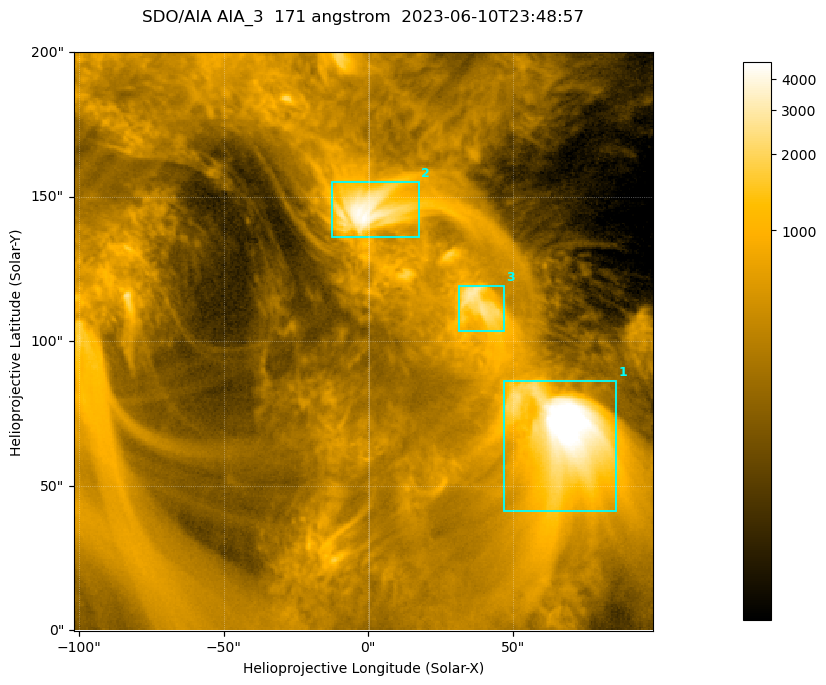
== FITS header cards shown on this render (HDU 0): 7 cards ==
TELESCOP= 'SDO/AIA '           / For AIA: SDO/AIA
INSTRUME= 'AIA_3   '           / For AIA: AIA_ATA1, AIA_ATA2, AIA_ATA3 or AIA_AT
WAVELNTH=                  171 / [angstrom] Wavelength
WAVEUNIT= 'angstrom'           / Wavelength unit: angstrom
DATE-OBS= '2023-06-10T23:48:57.351' / [ISO] Date when observation started; ISO 8
CTYPE1  = 'HPLN-TAN'           / CTYPE1; Typically HPLN
CTYPE2  = 'HPLT-TAN'           / CTYPE2; Typically HPLT

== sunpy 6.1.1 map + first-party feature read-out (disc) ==
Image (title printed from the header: SDO/AIA AIA_3  171 angstrom  2023-06-10T23:48:57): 334 x 334 px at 0.599 arcsec/px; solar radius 945 arcsec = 1577 px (partial field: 1.4% of the solar disc is inside the frame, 100% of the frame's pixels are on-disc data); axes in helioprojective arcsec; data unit not stated in the header (colour bar unlabelled)
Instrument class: DISC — disc imager (sunpy class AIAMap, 171 A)
Bright regions (active regions / flare kernels): reference = the on-disc median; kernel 3 px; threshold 5 sigma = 1102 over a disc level ~355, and >= 1.15x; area >= 111 px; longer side >= 4 px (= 2.4 arcsec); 3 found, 3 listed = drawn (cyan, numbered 1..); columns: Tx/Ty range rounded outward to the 2 arcsec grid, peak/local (2 s.f.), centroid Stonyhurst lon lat
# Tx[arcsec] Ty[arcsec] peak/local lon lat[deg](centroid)
1 46..86 40..86 18 +4 +4
2 -14..18 136..156 12 +0 +9
3 30..48 102..120 8.3 +2 +7